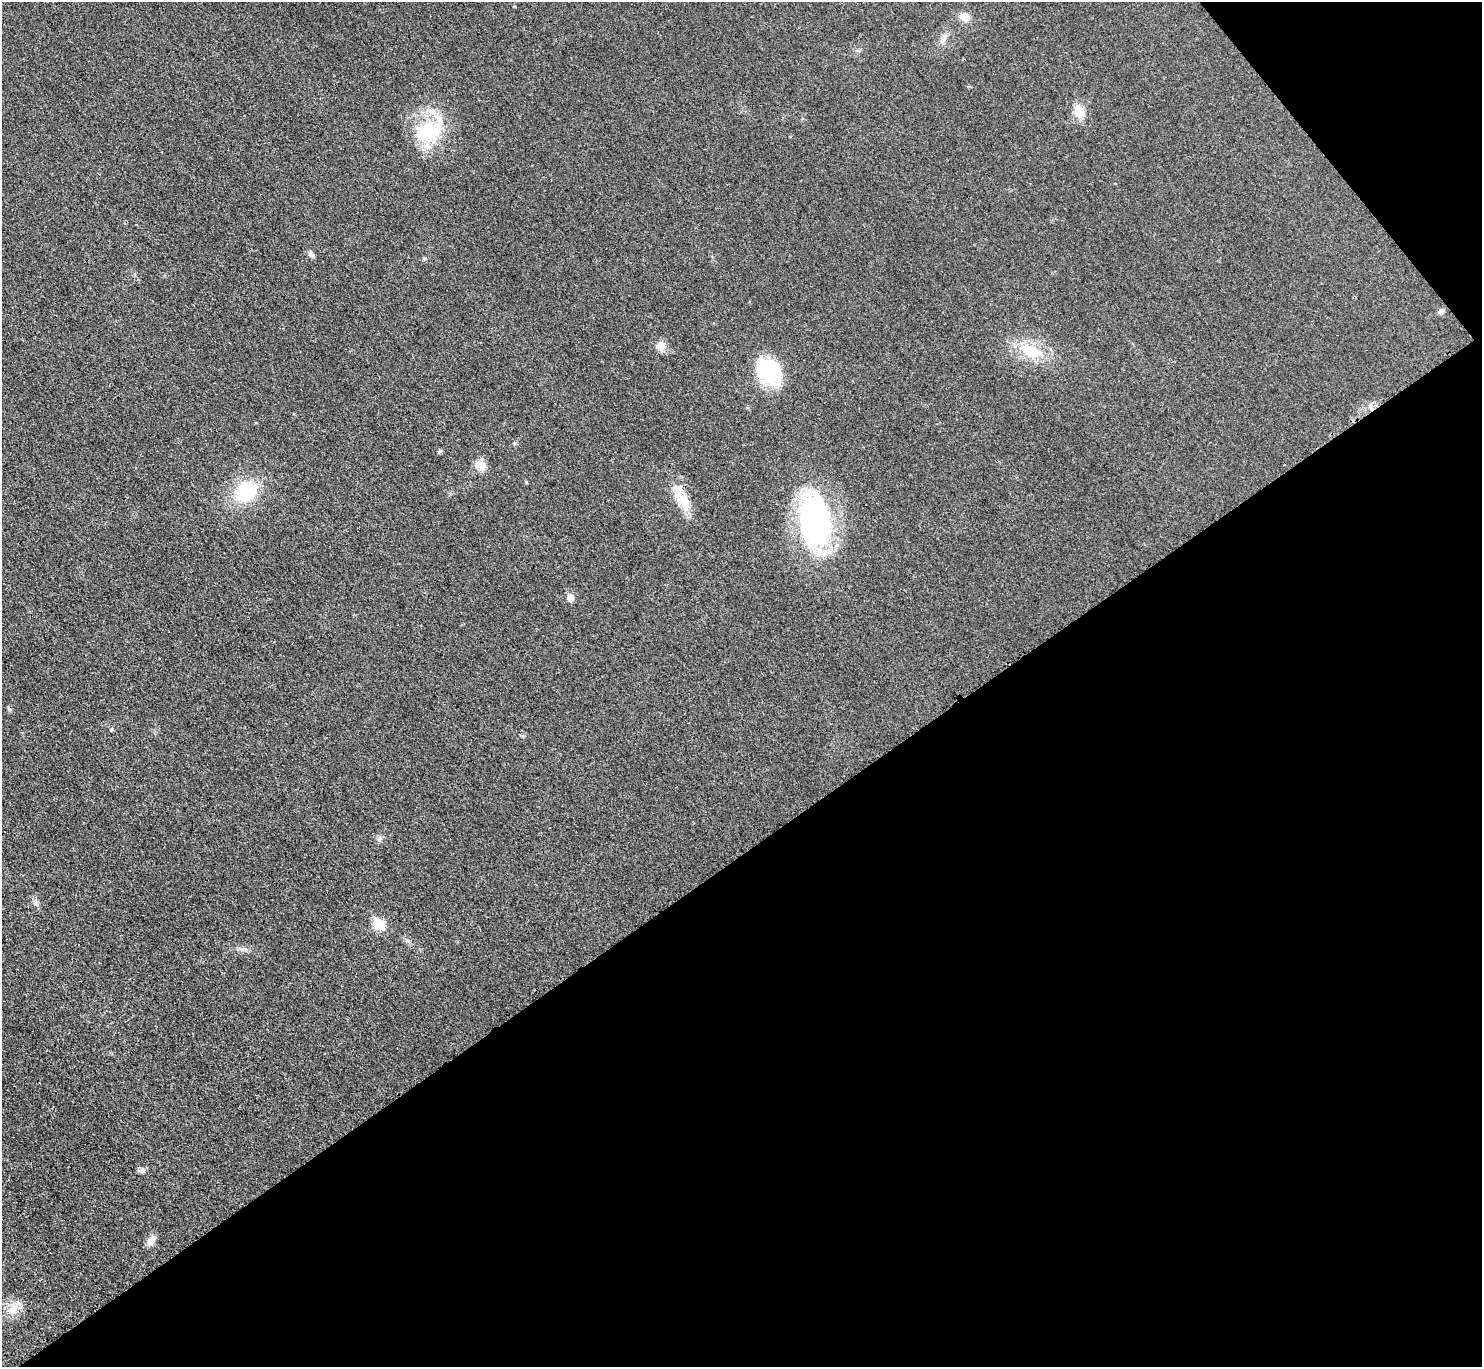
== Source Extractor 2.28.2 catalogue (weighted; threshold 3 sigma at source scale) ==
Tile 12 of 4 x 4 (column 4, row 3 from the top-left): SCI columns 4447-5926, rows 1533-2897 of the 5943 x 5938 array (HDU 1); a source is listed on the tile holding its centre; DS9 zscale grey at full resolution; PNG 1484 x 1369 px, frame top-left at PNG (2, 2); no overlay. Shown black and unused: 40% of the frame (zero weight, under 3 of 4 exposures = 1% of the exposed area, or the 3 px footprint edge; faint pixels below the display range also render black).
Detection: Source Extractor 2.28.2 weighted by HDU 2 'WHT'; one run over the whole footprint, this tile lists its part. Background 0.0435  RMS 0.0066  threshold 0.0298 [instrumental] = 3 sigma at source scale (4.5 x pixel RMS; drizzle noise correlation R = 1.50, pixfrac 1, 0.05/0.05 arcsec/px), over >= 5 px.
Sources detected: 24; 2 inside a brighter listed object's ellipse — not listed separately; the other 22 listed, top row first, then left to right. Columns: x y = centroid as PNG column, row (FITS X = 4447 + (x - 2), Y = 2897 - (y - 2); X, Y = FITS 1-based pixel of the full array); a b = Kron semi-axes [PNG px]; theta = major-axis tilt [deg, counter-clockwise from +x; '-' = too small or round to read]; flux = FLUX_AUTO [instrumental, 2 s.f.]
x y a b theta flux
965 16 12 8 -11 6.2
1079 111 11 8 -65 13
429 132 38 26 20 38
311 254 9 6 -44 2
1441 311 8 6 40 2.1
661 346 12 10 37 4.7
1030 351 32 15 -22 23
769 371 27 21 -50 46
440 451 6 4 34 1.2
480 465 15 10 -36 6.6
526 482 5 4 - 0.69
246 491 26 19 29 37
682 499 28 14 -44 13
815 521 56 35 -83 130
570 598 6 6 - 7.7
9 709 8 4 -54 1.1
380 839 7 4 71 1.3
35 903 7 6 - 1.8
379 924 7 6 - 35
142 1170 8 7 - 1.9
151 1241 14 8 60 4.8
13 1310 16 10 48 8
Unlisted compact peaks at least as high as the median listed source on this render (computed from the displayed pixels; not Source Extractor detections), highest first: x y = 514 443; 425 258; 242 949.